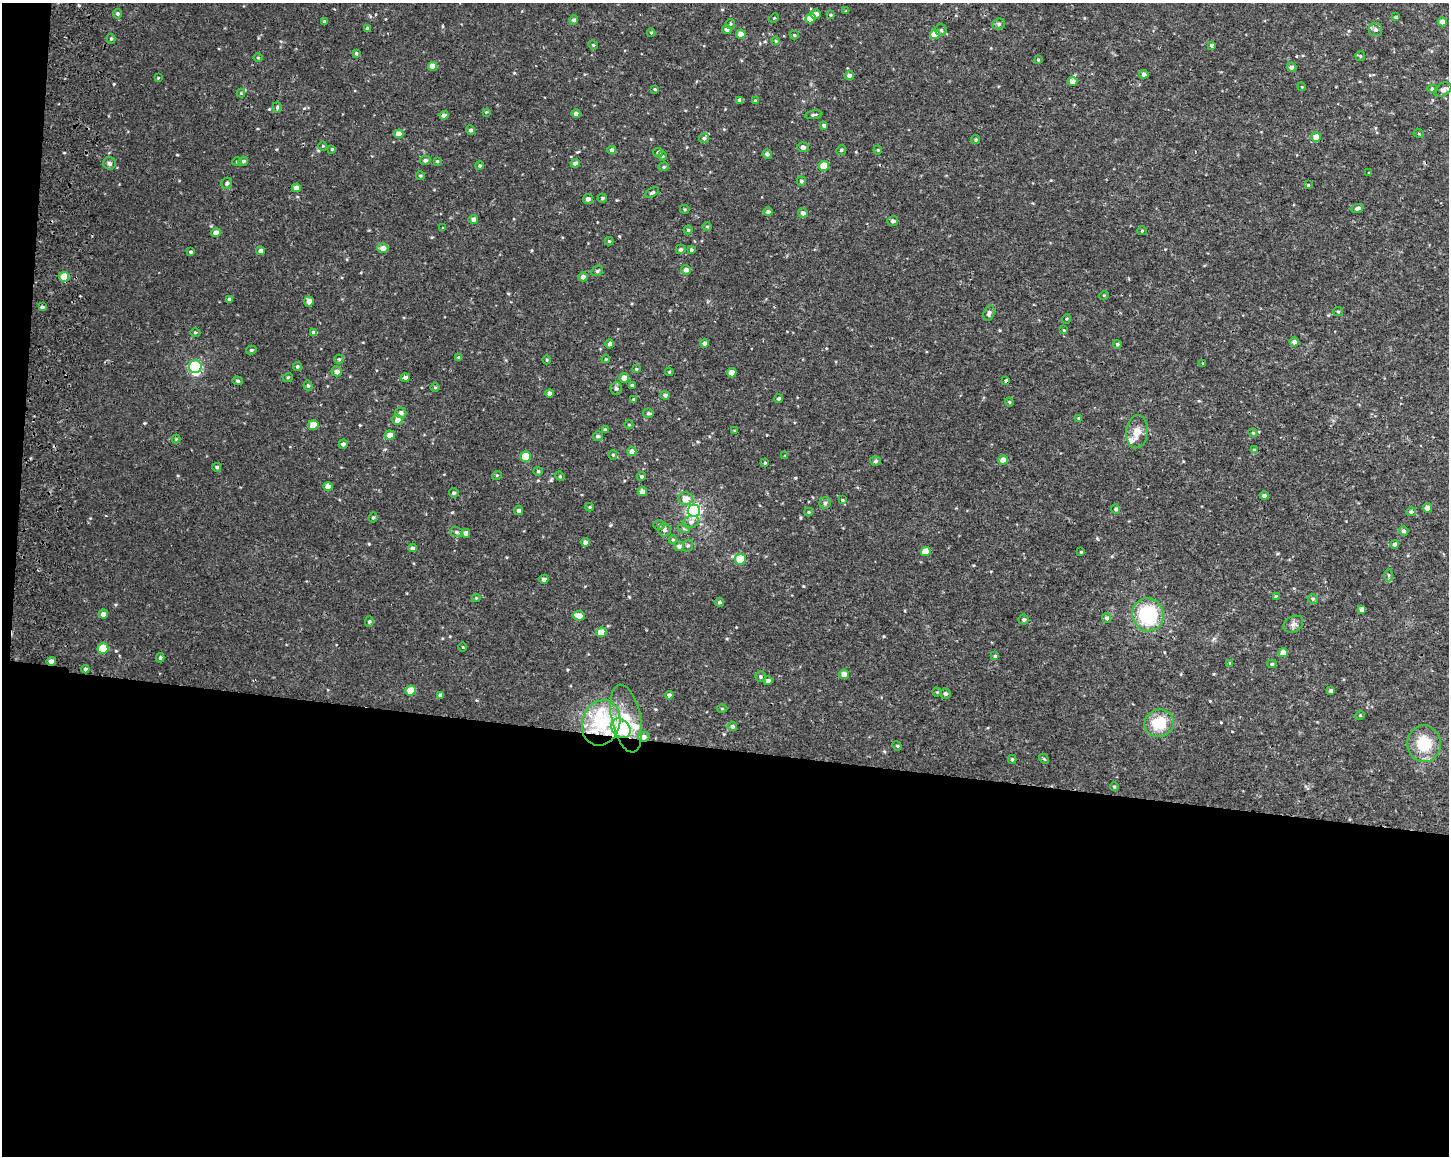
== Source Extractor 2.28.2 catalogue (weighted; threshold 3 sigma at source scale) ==
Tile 10 of 3 x 4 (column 1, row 4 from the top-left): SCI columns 286-1732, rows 17-1170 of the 4966 x 4641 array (HDU 1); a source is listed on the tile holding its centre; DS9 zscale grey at full resolution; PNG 1451 x 1158 px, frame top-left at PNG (2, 3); each listed source drawn as its Kron ellipse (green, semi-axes under 4 px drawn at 4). Shown black and unused: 36% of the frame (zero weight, under 2 of 3 exposures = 3% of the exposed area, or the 3 px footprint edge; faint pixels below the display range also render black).
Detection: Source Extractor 2.28.2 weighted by HDU 2 'WHT'; one run over the whole footprint, this tile lists its part. Background 0.00432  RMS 0.0027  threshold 0.0121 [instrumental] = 3 sigma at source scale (4.5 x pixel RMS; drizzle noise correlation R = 1.50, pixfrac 1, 0.0396/0.0396 arcsec/px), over >= 5 px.
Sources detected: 249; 2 inside a brighter object's white glare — neither listed nor drawn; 2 inside a brighter listed object's ellipse — not listed separately; the other 245 listed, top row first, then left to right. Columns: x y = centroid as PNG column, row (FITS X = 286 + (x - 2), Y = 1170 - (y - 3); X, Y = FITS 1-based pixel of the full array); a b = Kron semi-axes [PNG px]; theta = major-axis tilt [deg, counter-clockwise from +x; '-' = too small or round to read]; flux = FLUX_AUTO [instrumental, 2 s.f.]
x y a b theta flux
846 11 4 3 - 0.33
117 14 5 4 - 0.43
816 14 5 5 - 1.4
830 15 4 4 - 0.25
1396 17 3 3 - 0.38
774 18 5 3 - 0.27
810 18 5 5 - 3.1
574 20 5 4 - 0.67
324 21 4 3 - 0.42
1442 22 4 4 - 2
730 24 5 4 - 0.33
999 24 6 5 - 0.52
367 28 4 4 - 0.44
727 30 5 4 - 0.87
941 30 6 5 - 0.47
1375 30 6 6 - 0.84
651 33 4 4 - 0.27
741 34 4 4 - 2.4
935 34 5 5 - 3.3
794 35 4 4 - 0.35
111 39 5 4 - 0.35
776 41 4 3 - 0.26
593 45 5 4 - 0.29
1211 45 3 3 - 0.48
356 53 3 3 - 0.37
1360 56 5 5 - 0.31
258 58 4 4 - 0.3
1038 60 4 4 - 0.25
432 66 4 4 - 2.7
1292 67 5 4 - 0.82
1144 74 4 4 - 1.1
849 75 5 4 - 1.2
158 78 4 3 - 0.22
1072 81 5 4 - 1.4
1302 87 4 3 - 0.22
655 89 4 3 - 0.28
1432 89 5 4 - 0.53
1443 90 9 6 31 1.2
241 93 4 4 - 0.25
740 100 4 4 - 0.85
755 101 3 3 - 0.47
277 107 5 4 - 0.47
486 112 4 3 - 0.22
576 113 4 4 - 1.1
444 115 4 4 - 1.1
814 115 9 4 9 0.43
824 125 4 4 - 0.61
471 130 4 4 - 0.75
399 134 5 4 - 2.2
1419 134 5 3 - 0.26
1316 137 4 4 - 3.5
704 138 5 4 - 0.58
976 139 4 4 - 0.33
323 146 4 4 - 0.27
803 147 5 5 - 0.78
332 149 3 3 - 0.33
612 150 4 4 - 0.85
841 150 5 4 - 0.37
878 150 4 4 - 0.28
658 152 5 4 - 0.63
767 154 5 4 - 0.63
662 156 4 4 - 0.3
425 160 5 4 - 0.64
243 161 5 4 - 0.51
437 161 3 3 - 0.33
237 162 5 3 - 0.26
109 163 6 6 - 0.67
575 163 4 4 - 0.7
480 165 4 4 - 0.35
824 166 5 5 - 6.2
664 167 5 4 - 0.32
1369 173 4 2 - 0.17
420 176 4 4 - 0.33
801 181 5 4 - 0.51
227 183 6 5 - 0.63
1308 185 4 3 - 0.27
296 188 4 4 - 1.6
652 193 8 4 31 0.47
602 198 4 4 - 0.44
588 199 5 5 - 0.87
1357 208 6 4 22 0.72
685 209 5 4 - 0.32
768 212 5 4 - 0.64
803 213 5 4 - 1
473 219 4 4 - 0.97
893 221 5 5 - 0.72
707 226 5 3 - 0.27
443 228 3 3 - 0.2
688 230 4 4 - 0.37
1142 231 4 4 - 0.29
216 233 5 4 - 1.8
609 241 4 4 - 0.34
383 248 5 5 - 1.6
681 249 5 4 - 0.58
691 250 4 4 - 0.5
260 251 4 4 - 1.1
191 252 4 4 - 0.43
686 270 5 4 - 1.2
597 271 6 5 - 0.4
64 277 5 5 - 5.7
583 277 4 4 - 1.2
1104 295 5 3 - 0.22
229 299 4 4 - 0.51
309 301 5 5 - 1.3
42 307 4 3 - 0.48
1338 312 5 4 - 0.38
989 313 8 5 75 0.63
1066 319 5 3 - 0.24
1064 330 4 4 - 0.22
195 333 5 3 - 0.28
314 333 4 4 - 1.1
1294 342 4 4 - 1
704 343 4 4 - 0.99
610 344 4 4 - 0.79
1117 344 4 4 - 0.44
251 350 5 4 - 0.4
459 357 4 4 - 0.47
339 359 5 4 - 0.34
606 359 4 3 - 0.26
547 360 4 3 - 0.25
1203 363 3 2 - 0.18
297 366 4 4 - 0.41
195 367 6 6 - 28
636 369 4 3 - 0.24
337 371 5 5 - 1.5
669 372 4 4 - 0.3
732 373 5 4 - 1.8
288 377 5 3 - 0.26
405 377 4 4 - 0.92
624 378 5 4 - 1.6
1006 380 3 3 - 1.4
237 381 5 4 - 0.41
632 385 3 3 - 0.38
308 386 5 4 - 0.38
435 387 5 3 - 0.29
616 389 6 5 - 0.59
550 393 4 4 - 1.1
665 395 4 4 - 0.73
633 399 3 3 - 0.24
778 399 4 3 - 0.5
1009 402 4 4 - 0.3
401 413 5 5 - 0.92
648 413 5 4 - 0.44
1079 418 4 4 - 0.41
397 420 5 5 - 1.6
313 425 5 4 - 3.4
629 425 4 3 - 0.2
605 430 4 3 - 0.56
735 431 3 3 - 0.31
1137 432 16 11 83 2.7
1253 433 4 3 - 0.23
390 435 5 4 - 1.9
598 436 5 4 - 0.5
176 439 4 4 - 0.25
343 444 5 4 - 0.77
1254 450 4 3 - 0.25
632 451 5 4 - 1.4
613 455 5 4 - 0.34
785 455 4 3 - 0.23
525 457 5 5 - 7.4
1003 460 4 4 - 2.6
875 461 5 4 - 0.47
765 463 4 3 - 0.35
217 467 4 4 - 0.43
538 471 4 4 - 0.31
497 475 5 3 - 0.26
560 476 5 4 - 0.31
641 476 4 4 - 0.49
328 487 4 4 - 2.1
642 491 4 4 - 1.6
454 493 5 4 - 0.49
1264 496 4 4 - 0.85
685 499 7 6 - 2.2
842 500 4 3 - 0.26
825 503 6 5 - 0.54
590 507 4 4 - 0.3
1428 508 4 4 - 2.6
1116 509 5 4 - 0.35
518 511 4 4 - 0.66
694 511 6 6 - 46
809 512 4 4 - 0.27
1411 512 5 4 - 0.51
373 518 5 3 - 0.36
691 522 8 6 15 0.86
659 525 6 5 - 0.48
684 529 6 4 -18 0.35
664 530 6 6 - 0.71
1404 531 5 4 - 0.63
457 532 6 5 - 0.54
466 533 4 4 - 1.2
673 540 4 4 - 0.29
585 542 4 4 - 0.98
1395 544 4 4 - 1
679 546 5 5 - 0.7
688 546 6 5 - 0.45
413 548 4 4 - 0.71
925 551 5 4 - 3.6
1081 552 4 4 - 0.26
740 559 5 5 - 9.4
1389 575 6 4 -89 0.4
544 579 4 4 - 0.73
1276 596 4 4 - 0.23
476 598 4 4 - 0.22
1313 599 5 4 - 0.46
720 602 4 4 - 0.48
1362 609 4 4 - 0.87
103 614 5 4 - 1.2
1148 615 16 15 - 18
579 616 6 4 -12 2.3
1107 618 5 4 - 0.66
1024 619 5 5 - 0.59
369 622 5 4 - 0.36
1293 624 10 7 32 1.1
601 632 5 5 - 2.8
463 647 5 3 - 0.2
103 648 5 5 - 6.9
1283 653 4 4 - 3
995 656 4 4 - 0.4
160 658 4 3 - 0.36
51 661 4 4 - 1.2
1230 663 4 3 - 0.34
1272 664 5 4 - 0.4
85 669 4 4 - 0.51
844 674 5 4 - 1.9
760 677 5 5 - 0.48
768 681 5 4 - 0.71
410 690 5 5 - 4.3
1331 691 4 3 - 0.79
937 692 4 4 - 0.27
945 694 5 5 - 0.6
440 695 4 3 - 0.68
669 695 4 4 - 0.71
722 709 5 3 - 0.23
1360 715 5 3 - 0.22
626 718 34 14 -78 7.8
601 723 23 19 72 21
1159 723 15 13 24 6.9
732 726 5 4 - 0.6
621 728 11 8 -44 9
644 737 6 5 - 0.85
1424 744 18 16 -82 8.7
897 746 5 4 - 0.31
1012 759 4 3 - 0.32
1044 759 5 4 - 0.28
1114 787 4 3 - 0.35
Overlapping masked pixels (flux is a lower limit): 4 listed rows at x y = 51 661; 601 723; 621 728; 644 737
Isophote crosses this tile's border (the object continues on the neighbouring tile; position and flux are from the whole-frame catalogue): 1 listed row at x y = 1443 90